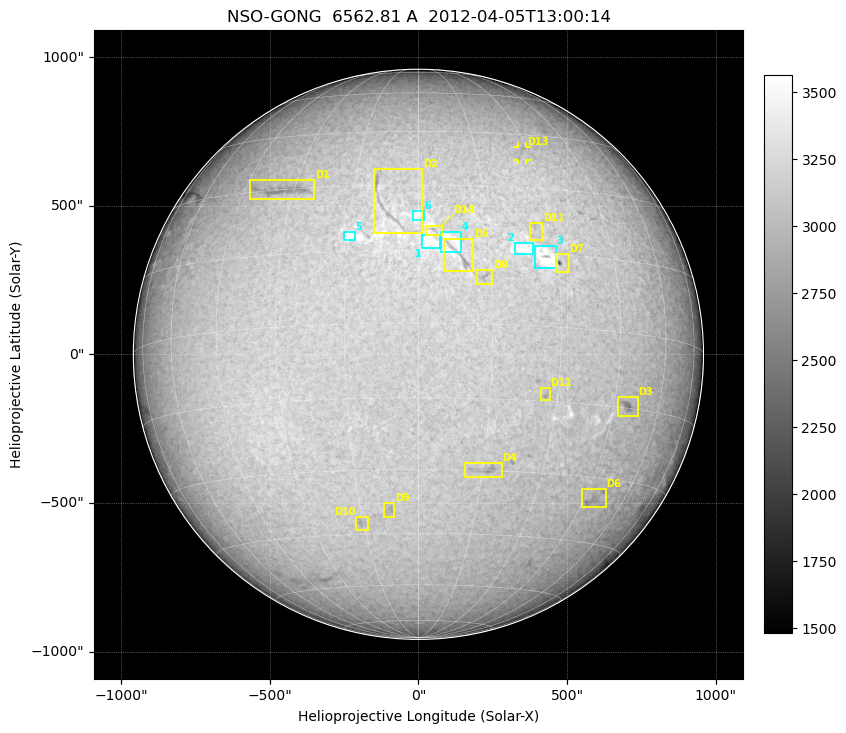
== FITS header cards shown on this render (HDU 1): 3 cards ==
TELESCOP= 'NSO-GONG'           / NSO/GONG Network
WAVELNTH=             6562.808 / [A] exact wavelength of obs
DATE-OBS= '2012-04-05T13:00:14' / Observation start date and time (UTC)

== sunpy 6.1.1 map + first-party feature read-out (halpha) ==
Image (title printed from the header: NSO-GONG  6562.81 A  2012-04-05T13:00:14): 2048 x 2048 px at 1.07 arcsec/px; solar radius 959 arcsec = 900 px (full disc in frame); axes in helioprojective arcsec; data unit not stated in the header (colour bar unlabelled)
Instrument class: HALPHA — H-alpha (6563 A) chromospheric image
Bright regions (plage): reference = the median radial profile (limb darkening/brightening removed); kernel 17 px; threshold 5 sigma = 328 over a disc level ~3102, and >= 1.075x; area >= 63 px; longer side >= 22 px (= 23 arcsec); searched inside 0.97 R_sun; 8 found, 6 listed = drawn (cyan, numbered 1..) (cap 20 boxes per figure: the strongest are kept; on H-alpha dark features outrank plage below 1.2x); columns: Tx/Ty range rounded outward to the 5 arcsec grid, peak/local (2 s.f.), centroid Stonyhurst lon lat
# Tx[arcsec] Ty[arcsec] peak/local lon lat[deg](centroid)
1 10..75 355..405 1.2 +2 +17
2 320..385 335..375 1.2 +23 +16
3 390..465 285..365 1.2 +28 +14
4 75..145 340..415 1.2 +7 +17
5 -250..-210 380..415 1.2 -15 +18
6 -20..20 450..485 1.2 +0 +23
Dark features (filaments and sunspots): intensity divided by the median radial (limb-darkening) profile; local-median window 148 px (8% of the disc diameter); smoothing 5 px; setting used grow <= 0.95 with closing radius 7 px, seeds <= 0.88 or >= 162 px of the 54-px (= 58 arcsec) line detector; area >= 63 px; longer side >= 22 px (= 23 arcsec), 11 px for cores <= 0.7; searched inside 0.97 R_sun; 14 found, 14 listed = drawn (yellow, D1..; 1 of them under ~29 arcsec drawn as corner ticks so the feature stays visible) (cap 20 boxes per figure: the strongest are kept; on H-alpha dark features outrank plage below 1.2x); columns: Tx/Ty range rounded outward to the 5 arcsec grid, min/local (2 s.f., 1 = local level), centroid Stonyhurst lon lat
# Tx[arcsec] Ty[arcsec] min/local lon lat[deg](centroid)
D1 -570..-350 520..590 0.85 -33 +30
D2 -155..15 405..625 0.86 -6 +25
D3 670..740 -210..-140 0.83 +49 -15
D4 150..280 -415..-365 0.86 +16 -30
D5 80..185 275..390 0.84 +9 +13
D6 545..630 -515..-455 0.87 +48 -35
D7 460..510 275..340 0.66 +31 +13
D8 195..250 230..285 0.86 +13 +10
D9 -120..-80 -550..-500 0.9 -7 -39
D10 -210..-170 -590..-545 0.89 -16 -42
D11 375..420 385..440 0.91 +26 +20
D12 410..445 -155..-115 0.9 +27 -14
D13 330..365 650..700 0.92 +28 +40
D14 25..80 395..435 0.88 +4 +20
Off-limb: outside the limb everything is below the colour-scale floor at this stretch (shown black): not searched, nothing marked